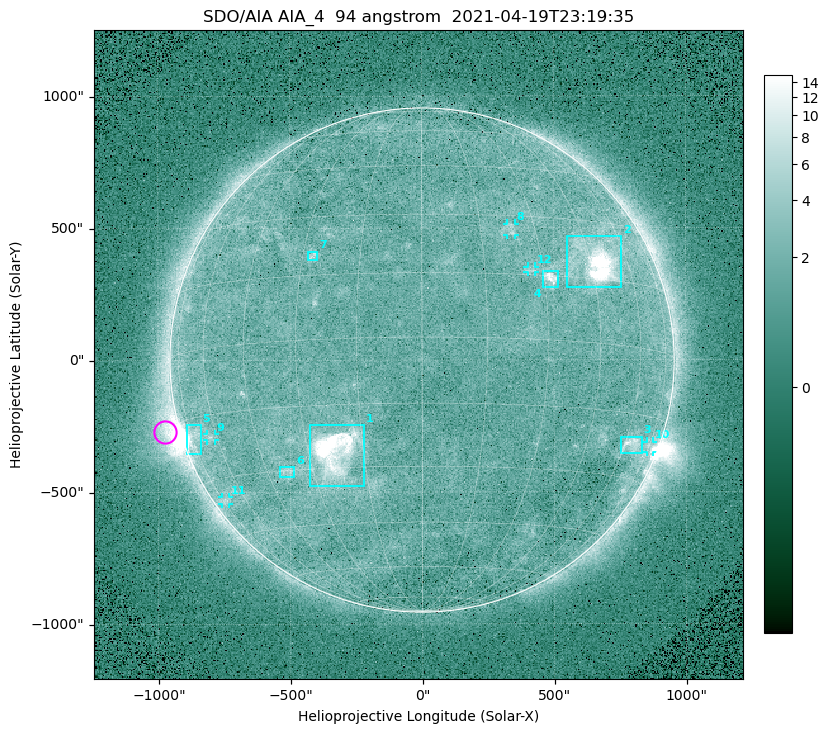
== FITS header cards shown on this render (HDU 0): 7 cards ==
TELESCOP= 'SDO/AIA '
INSTRUME= 'AIA_4   '
WAVELNTH=                   94
WAVEUNIT= 'angstrom'
DATE-OBS= '2021-04-19T23:19:35.13'
CTYPE1  = 'HPLN-TAN'
CTYPE2  = 'HPLT-TAN'

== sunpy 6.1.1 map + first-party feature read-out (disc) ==
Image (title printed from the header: SDO/AIA AIA_4  94 angstrom  2021-04-19T23:19:35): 512 x 512 px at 4.8 arcsec/px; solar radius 955 arcsec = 199 px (full disc in frame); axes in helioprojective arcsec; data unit not stated in the header (colour bar unlabelled)
Orientation: roll -0.137 deg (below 1 deg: not rotated)
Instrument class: DISC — disc imager (sunpy class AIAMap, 94 A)
Bright regions (active regions / flare kernels): reference = the median radial profile (limb darkening/brightening removed); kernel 5 px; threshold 5 sigma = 2.45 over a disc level ~1.74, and >= 1.15x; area >= 9 px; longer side >= 5 px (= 24 arcsec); searched inside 0.97 R_sun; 12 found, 12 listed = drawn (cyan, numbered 1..; 5 of them under ~33 arcsec drawn as corner ticks so the feature stays visible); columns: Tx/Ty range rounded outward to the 10 arcsec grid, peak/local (2 s.f.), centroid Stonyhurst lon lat
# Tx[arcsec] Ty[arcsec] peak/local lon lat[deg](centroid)
1 -430..-220 -480..-240 40 -22 -26
2 550..760 270..470 27 +47 +19
3 750..830 -360..-290 4.7 +63 -22
4 460..520 270..340 7 +32 +14
5 -900..-840 -360..-240 5.7 -73 -19
6 -540..-480 -440..-400 3 -38 -30
7 -430..-390 380..410 3.3 -27 +20
8 320..360 470..520 3.1 +23 +26
9 -820..-780 -300..-280 2.8 -63 -20
10 850..880 -350..-310 3.1 +75 -21
11 -760..-730 -550..-520 2.3 -73 -35
12 400..430 330..360 2.8 +27 +16
Off-limb structures (1.02-1.3 R_sun): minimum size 50 px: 6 found; the strongest spans PA ~85..115 deg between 1.02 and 1.22 R_sun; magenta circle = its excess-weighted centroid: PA ~105 deg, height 1.06 R_sun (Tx ~-980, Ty ~-270 arcsec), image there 5.7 x the reference